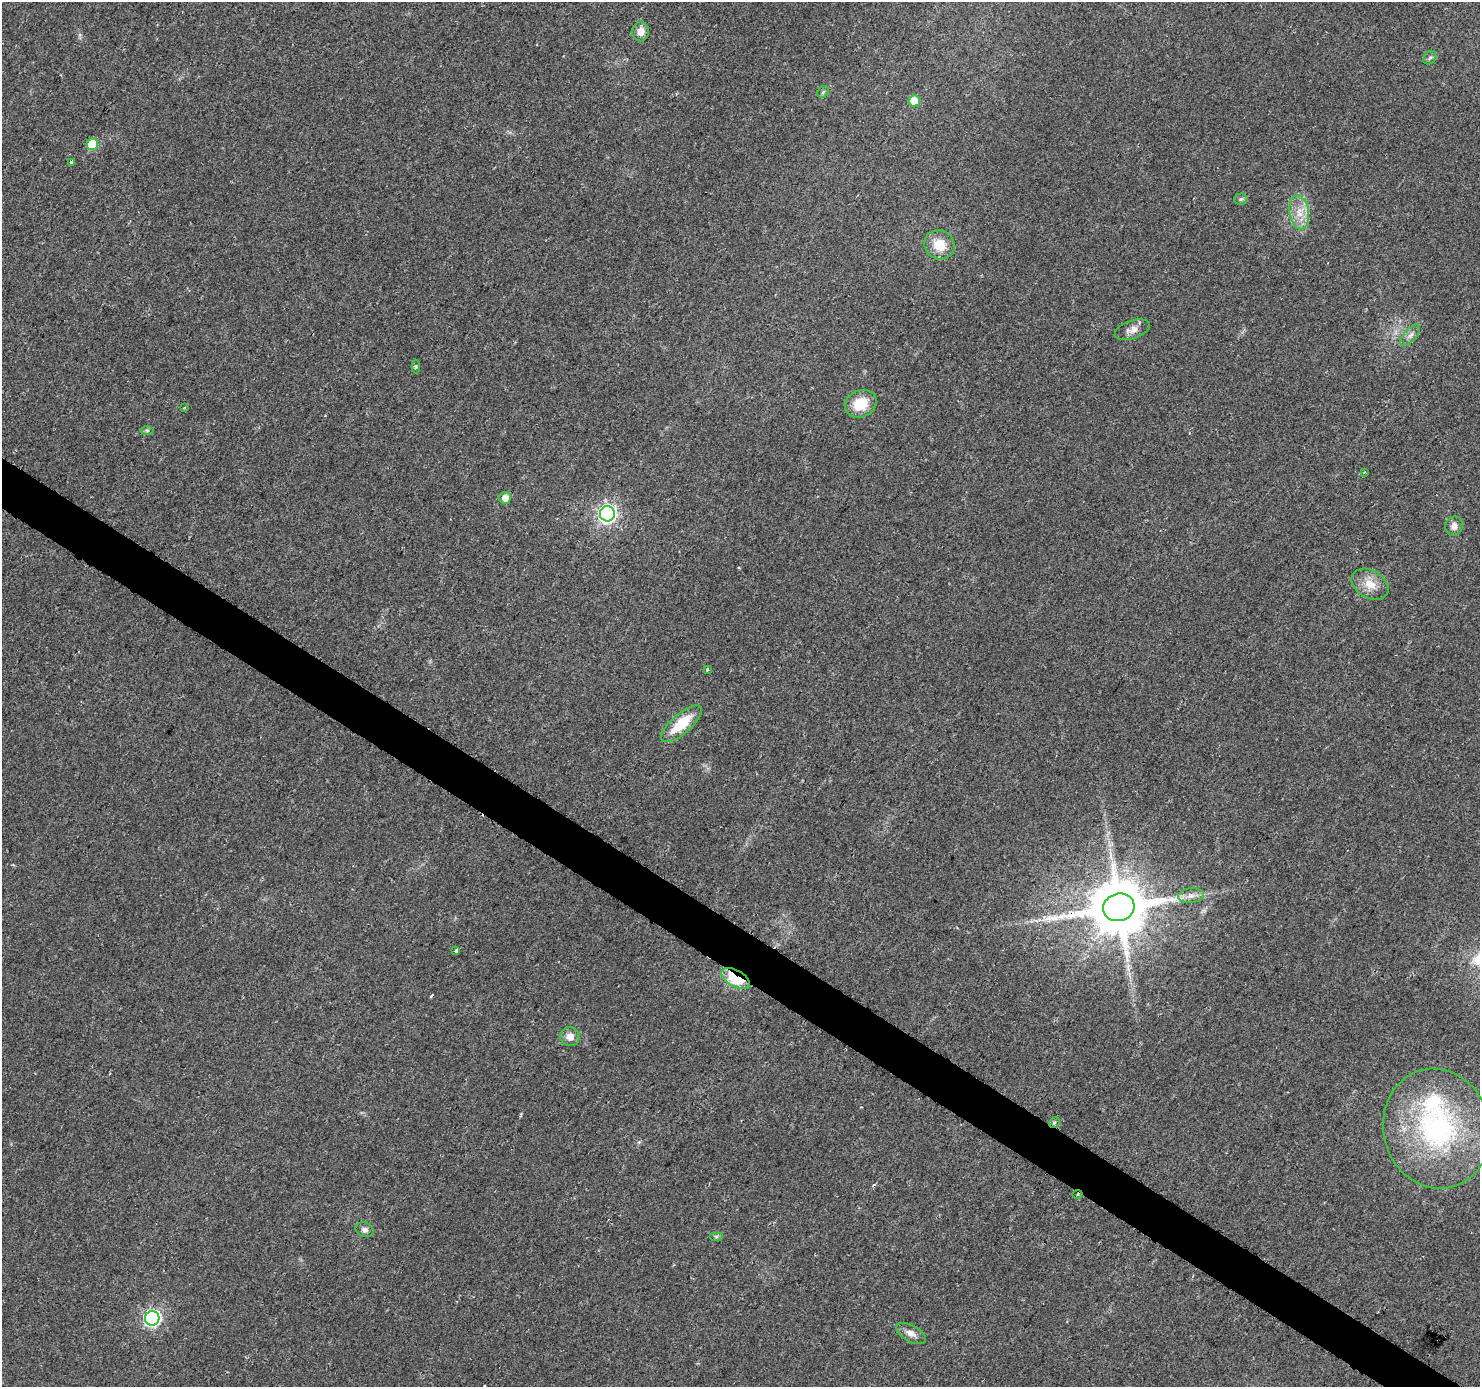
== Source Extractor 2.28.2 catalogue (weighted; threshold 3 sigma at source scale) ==
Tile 6 of 4 x 4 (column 2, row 2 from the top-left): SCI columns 1497-2974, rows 3033-4417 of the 5937 x 5994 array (HDU 1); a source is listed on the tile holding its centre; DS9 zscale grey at full resolution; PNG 1482 x 1389 px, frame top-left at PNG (2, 2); each listed source drawn as its Kron ellipse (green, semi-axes under 4 px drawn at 4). Shown black and unused: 3% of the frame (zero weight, under 2 of 3 exposures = <1% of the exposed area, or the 3 px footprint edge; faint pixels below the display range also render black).
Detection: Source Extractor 2.28.2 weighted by HDU 2 'WHT'; one run over the whole footprint, this tile lists its part. Background 0.0277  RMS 0.0055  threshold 0.0247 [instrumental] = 3 sigma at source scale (4.5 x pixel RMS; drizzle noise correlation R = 1.50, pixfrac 1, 0.0396/0.0396 arcsec/px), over >= 5 px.
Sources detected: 38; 3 cosmic-ray / hot-pixel residue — neither listed nor drawn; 1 inside a brighter listed object's ellipse — not listed separately; the other 34 listed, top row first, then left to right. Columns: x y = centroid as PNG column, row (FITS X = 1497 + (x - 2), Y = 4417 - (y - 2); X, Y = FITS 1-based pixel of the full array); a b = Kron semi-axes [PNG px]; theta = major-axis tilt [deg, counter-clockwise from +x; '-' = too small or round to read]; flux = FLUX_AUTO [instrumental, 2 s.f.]
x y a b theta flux
641 31 10 8 87 4.9
1430 58 7 5 52 1.2
823 92 6 5 - 1
914 101 5 5 - 9.8
92 144 6 5 - 21
71 162 4 3 - 3.3
1241 199 7 5 3 1
1299 212 17 10 -82 7.9
939 245 15 14 - 12
1132 330 18 9 19 4.5
1410 335 13 6 49 2.6
416 366 7 4 -89 0.81
861 404 16 13 23 15
185 407 3 3 - 0.63
147 430 7 4 0 0.9
1364 472 3 3 - 0.88
505 498 6 6 - 5.5
607 514 7 7 - 200
1454 526 9 8 - 3.1
1370 584 20 13 -32 8.6
707 669 3 3 - 0.53
681 724 25 10 41 20
1191 896 13 7 4 3.5
1119 907 16 13 14 4300
456 951 4 3 - 4.3
736 978 15 8 -28 36
570 1037 10 9 - 4.4
1054 1123 6 4 45 0.94
1437 1129 60 53 -75 110
1078 1195 5 3 - 0.77
365 1230 9 7 -23 2.2
716 1237 7 4 0 0.81
152 1318 7 7 - 130
911 1333 16 8 -29 4.3
Overlapping masked pixels (flux is a lower limit): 3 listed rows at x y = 1119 907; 736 978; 1078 1195